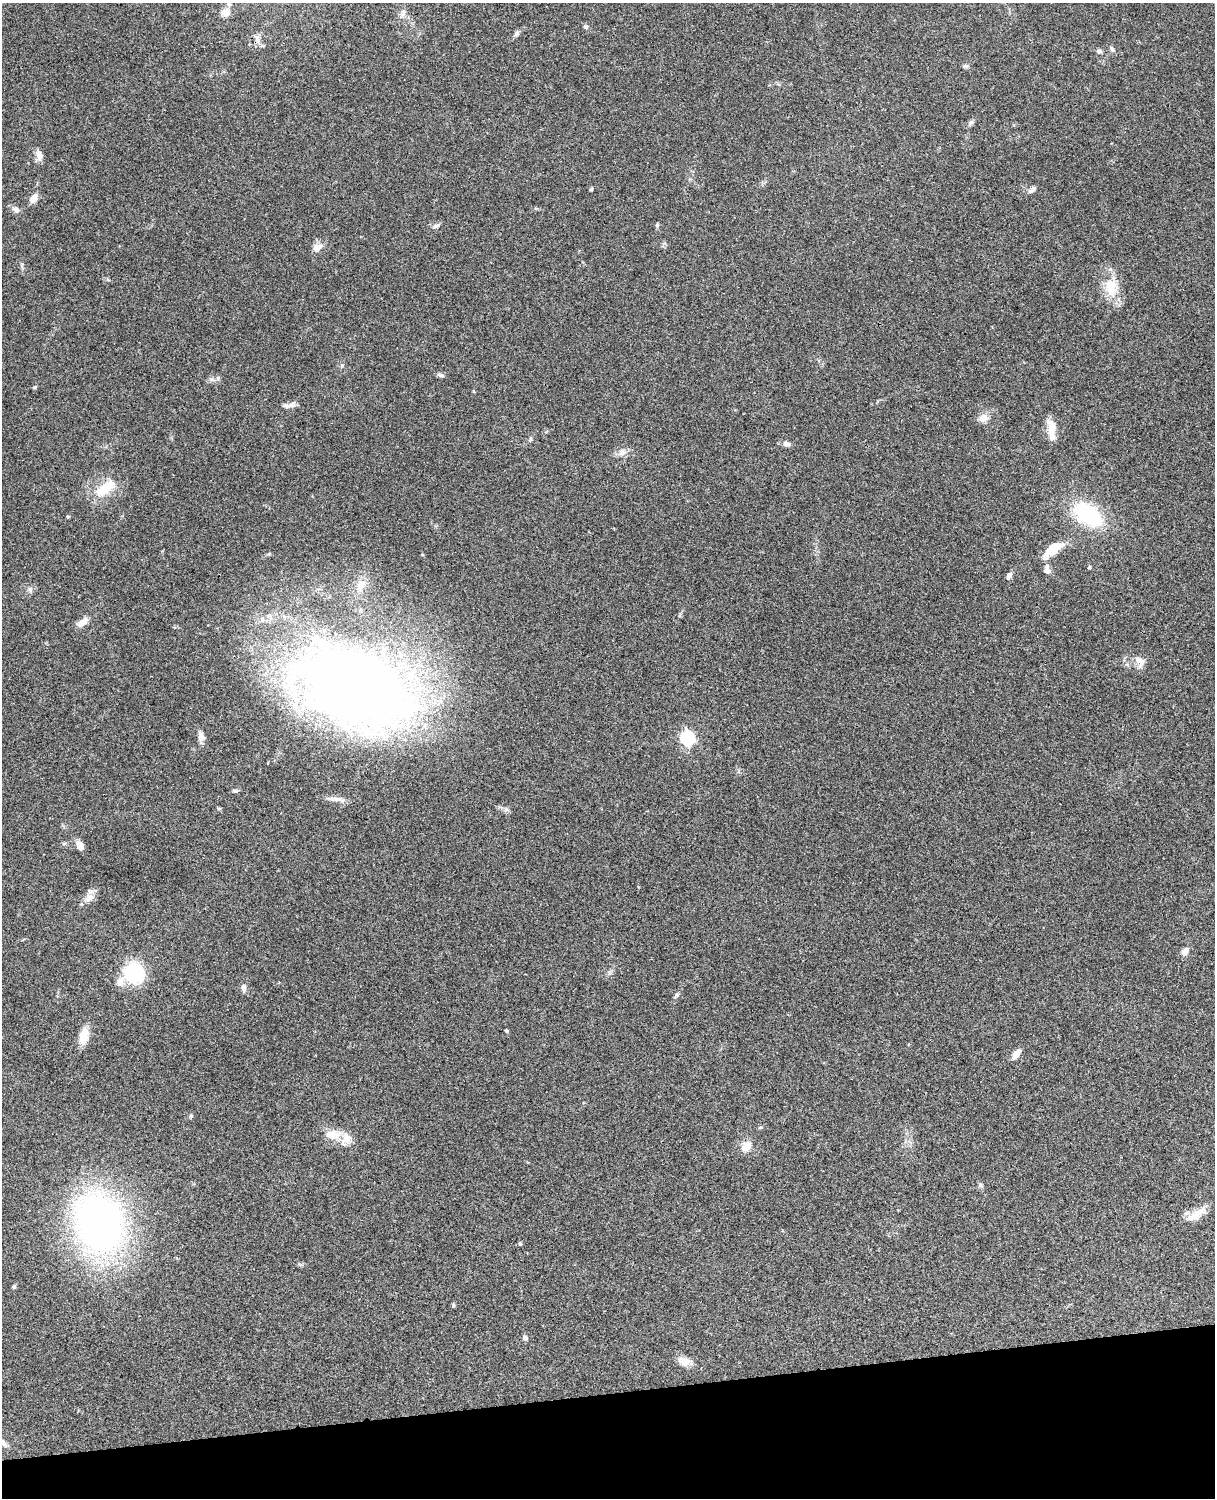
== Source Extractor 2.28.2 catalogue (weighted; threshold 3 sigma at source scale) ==
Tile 10 of 4 x 3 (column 2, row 3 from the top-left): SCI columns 1333-2545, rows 277-1772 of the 5089 x 4927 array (HDU 1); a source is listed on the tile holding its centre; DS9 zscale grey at full resolution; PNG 1217 x 1500 px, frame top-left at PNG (2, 3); no overlay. Shown black and unused: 7% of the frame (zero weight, under 3 of 4 exposures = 6% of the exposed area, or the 3 px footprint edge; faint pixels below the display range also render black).
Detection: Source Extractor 2.28.2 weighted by HDU 2 'WHT'; one run over the whole footprint, this tile lists its part. Background 0.0965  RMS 0.0063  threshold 0.0282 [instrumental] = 3 sigma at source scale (4.5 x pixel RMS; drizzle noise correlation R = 1.50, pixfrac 1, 0.05/0.05 arcsec/px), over >= 5 px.
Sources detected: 69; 1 inside a brighter object's white glare — not listed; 3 inside a brighter listed object's ellipse — not listed separately; the other 65 listed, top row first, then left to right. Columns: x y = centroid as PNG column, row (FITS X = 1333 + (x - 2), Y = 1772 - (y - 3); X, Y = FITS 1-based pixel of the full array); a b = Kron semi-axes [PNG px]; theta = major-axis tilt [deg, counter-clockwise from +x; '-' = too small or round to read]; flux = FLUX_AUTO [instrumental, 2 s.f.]
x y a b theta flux
226 13 11 9 24 3.8
586 26 6 6 - 1.3
516 33 10 5 50 1.6
258 39 12 4 -89 2.4
1112 49 8 5 -66 1.5
1099 51 6 6 - 1.4
966 66 7 5 0 1.2
970 123 9 4 35 1.5
39 155 14 7 -73 3.9
591 189 5 4 - 0.76
1032 190 11 6 40 2.1
33 198 10 7 55 4.6
16 209 10 7 -40 2.6
657 225 6 4 88 1
436 226 11 5 29 1.8
320 246 11 8 36 3.1
22 265 6 4 72 0.92
1111 287 30 17 -83 15
441 375 10 5 -13 1.5
35 387 5 4 - 0.73
292 405 14 7 17 3.2
983 418 11 10 - 4.9
1051 429 23 8 -84 9.4
530 439 6 4 63 0.94
786 444 10 7 -7 2.3
622 452 8 7 - 2.6
105 488 32 14 34 16
1088 514 26 16 -35 56
68 517 4 4 - 0.65
1053 549 29 10 39 13
1089 567 4 3 - 0.8
1047 570 12 7 -89 3.5
1009 576 11 6 60 2
361 585 17 11 72 6.3
30 589 7 6 - 1.7
82 622 17 8 35 4.8
1140 662 18 11 -74 5
356 684 144 80 -22 680
201 736 13 7 -74 3.3
687 738 7 6 - 110
235 791 8 4 -13 1.1
334 799 25 5 -3 4.2
64 843 6 4 19 0.89
80 846 10 6 -58 5.2
91 897 11 10 - 3.9
1185 951 11 7 59 3.2
133 972 17 16 - 42
120 982 13 10 82 4.6
243 988 10 6 -87 2.8
677 995 7 5 61 1.2
506 1031 4 3 - 0.95
84 1036 21 10 79 8.9
1016 1054 11 6 53 5.1
191 1116 5 5 - 0.86
333 1135 20 12 -9 9.6
746 1146 13 10 44 6.9
980 1185 6 6 - 1.3
1191 1217 43 9 30 8.3
99 1222 57 45 -72 290
520 1244 5 4 - 0.8
14 1287 6 5 - 0.96
453 1305 6 4 -90 0.79
525 1338 6 6 - 1.7
685 1362 17 10 -12 5.2
3 1443 10 6 -48 2.4
Isophote crosses this tile's border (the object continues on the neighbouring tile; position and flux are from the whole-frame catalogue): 1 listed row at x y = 3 1443
Unlisted compact peaks at least as high as the median listed source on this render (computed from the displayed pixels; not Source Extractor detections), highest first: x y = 211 379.